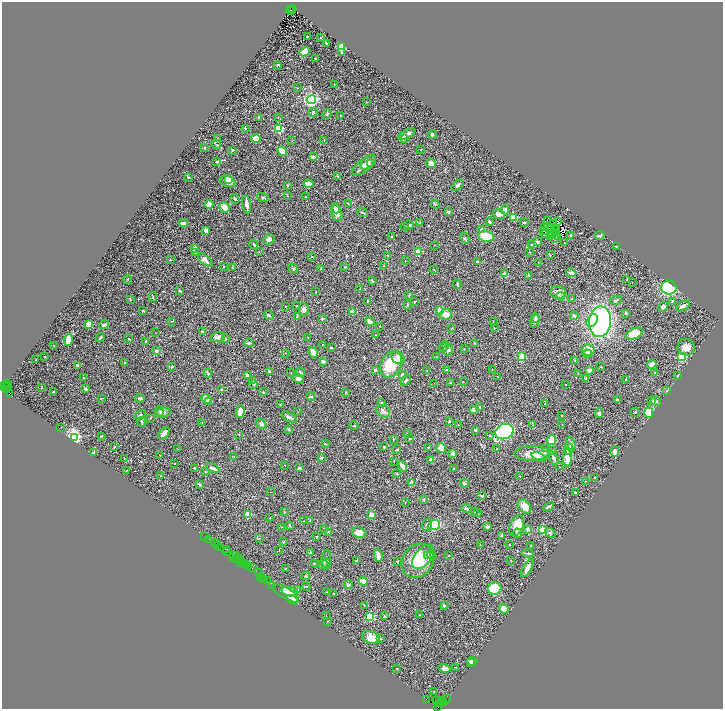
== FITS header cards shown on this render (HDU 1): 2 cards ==
NAXIS1  =                 1442
NAXIS2  =                 1414

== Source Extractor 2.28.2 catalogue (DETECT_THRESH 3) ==
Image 1442 x 1414 px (HDU 1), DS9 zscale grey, zoomed out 1/2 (1 PNG px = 2 x 2 image px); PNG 725 x 711 px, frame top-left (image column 2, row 1414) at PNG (2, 2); each listed source drawn as its Kron ellipse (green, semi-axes under 4 px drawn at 4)
Background 0.727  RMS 0.028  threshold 0.0853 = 3 sigma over >= 5 px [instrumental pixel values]
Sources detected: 505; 58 cannot appear on this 1/2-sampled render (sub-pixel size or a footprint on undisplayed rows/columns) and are neither listed nor drawn; the other 447 listed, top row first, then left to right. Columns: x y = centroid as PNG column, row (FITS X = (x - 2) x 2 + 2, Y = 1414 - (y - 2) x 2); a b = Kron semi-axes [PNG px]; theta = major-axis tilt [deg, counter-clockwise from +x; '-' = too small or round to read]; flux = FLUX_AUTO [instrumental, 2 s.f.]
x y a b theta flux
293 9 3 1 - 130
290 10 2 1 - 69
292 10 3 2 - 51
307 37 3 1 - 5.5
321 37 3 2 - 4.1
326 44 3 2 - 5.8
341 47 4 3 - 92
304 52 5 4 - 29
342 53 2 2 - 14
315 58 2 1 - 2.6
278 65 3 2 - 3.7
334 84 2 1 - 1.5
297 88 2 2 - 2.1
311 100 4 3 - 1800
367 102 3 1 - 1.6
313 112 4 3 - 4.9
327 114 5 3 - 7.1
340 116 2 1 - 1.4
278 117 2 2 - 2
259 118 4 3 - 8.7
245 128 2 2 - 15
279 129 3 3 - 430
407 134 9 2 28 20
432 134 4 4 - 8.8
218 139 3 2 - 4.4
256 139 4 4 - 60
404 139 4 3 - 8.6
324 140 2 1 - 2
292 141 3 2 - 2
216 144 5 3 - 6.4
205 148 2 2 - 8.9
232 150 4 3 - 6
420 150 2 1 - 3
282 151 5 3 - 82
313 157 3 3 - 16
217 162 4 3 - 7.1
368 162 9 5 45 20
431 163 5 4 - 16
370 164 3 3 - 4.8
364 165 14 6 37 36
338 176 3 2 - 5.3
188 177 2 2 - 3.5
229 179 3 3 - 12
228 181 8 5 -22 38
309 184 5 3 - 43
287 185 3 2 - 2.1
457 185 7 3 41 13
287 196 2 2 - 3
305 196 2 2 - 1.7
263 197 6 3 -19 7.3
235 199 5 2 - 5.2
348 203 3 2 - 3.1
247 204 9 3 -81 30
435 204 4 3 - 5.2
209 205 4 4 - 49
224 207 5 5 - 25
335 208 5 3 - 25
505 210 4 3 - 27
448 212 4 3 - 6.6
337 213 8 5 -76 33
362 213 5 2 - 7.3
499 214 6 4 -11 26
513 217 3 2 - 240
547 221 2 1 - 3.7
558 221 2 1 - 2
419 222 3 2 - 3.9
490 222 4 3 - 7.9
524 222 4 2 - 6.3
183 223 5 3 - 28
553 224 2 1 - 1.7
409 225 5 3 - 6.9
404 226 2 2 - 2.6
544 227 2 1 - 2.7
548 227 5 2 - 2
552 227 3 1 - 0.035
482 229 2 2 - 18
554 229 2 1 - 2.4
557 229 4 1 - 3.1
206 230 4 3 - 14
544 231 2 1 - 4.8
555 233 2 1 - 1.2
545 234 4 2 - 11
550 234 2 1 - 1.3
553 234 3 1 - 0.59
600 235 4 2 - 8.1
486 236 8 5 -10 120
571 236 3 3 - 14
391 237 2 2 - 5.2
550 237 2 1 - 1.9
558 237 2 1 - 1.9
465 238 5 3 - 7.9
269 239 6 4 30 18
554 239 2 1 - 0.67
537 242 3 2 - 15
564 243 2 1 - 1.5
254 245 4 2 - 6.4
434 245 2 1 - 1.4
532 245 4 3 - 7.6
616 247 3 2 - 2.1
195 248 4 3 - 23
259 252 3 2 - 2
418 252 2 2 - 130
530 252 2 2 - 3.7
195 253 2 2 - 2
550 255 3 2 - 3.2
388 256 3 2 - 1.8
312 257 3 3 - 4.3
170 260 2 2 - 6.3
205 260 9 4 -41 24
405 261 2 1 - 1.3
478 262 3 3 - 7.2
538 262 2 1 - 3.4
384 266 3 2 - 2.6
223 267 2 2 - 2.3
345 267 3 2 - 3.7
233 268 4 2 - 3.3
293 268 5 3 - 5.7
321 268 3 2 - 2
434 270 2 2 - 4.3
504 273 3 2 - 36
571 273 5 3 - 20
528 275 2 2 - 15
128 279 5 2 - 5
627 279 3 2 - 4.2
373 281 4 2 - 3.6
632 282 2 1 - 1.4
457 284 4 2 - 9
669 287 8 7 - 300
360 288 3 2 - 2.1
179 290 4 3 - 8
315 292 2 2 - 3.9
558 292 8 6 -7 33
409 295 3 2 - 3
561 296 4 3 - 6.1
153 297 5 2 - 4.2
130 299 4 3 - 5.4
572 299 2 2 - 3.3
616 300 6 3 10 9.8
367 301 4 2 - 3.9
672 301 4 3 - 6.1
415 302 3 2 - 3.9
407 305 5 3 - 5.4
285 306 2 2 - 2.4
297 306 2 2 - 4
683 306 7 3 31 18
663 307 5 4 - 14
303 309 6 5 - 17
439 310 2 2 - 71
143 311 4 2 - 6.7
352 312 4 3 - 31
626 313 3 3 - 7.7
446 314 6 5 - 40
269 315 5 3 - 6
297 316 4 2 - 3.9
574 316 4 3 - 11
535 318 5 3 - 8.6
322 319 3 2 - 4.8
172 321 3 2 - 5
370 321 5 3 - 29
493 321 2 2 - 2.4
535 321 7 4 77 11
592 321 7 5 57 41
600 322 15 11 83 1100
89 325 2 2 - 180
104 325 5 3 - 19
379 326 2 2 - 4.2
451 328 4 2 - 3.5
494 328 2 2 - 4.5
203 332 3 2 - 19
155 333 2 1 - 1.6
375 334 2 2 - 1.7
634 334 9 5 24 76
218 337 7 5 18 18
308 337 2 2 - 3.3
100 338 5 2 - 6.2
129 339 2 2 - 3.1
226 339 3 2 - 6.5
68 340 6 4 84 51
145 341 3 2 - 6.1
249 343 5 3 - 7.4
475 343 2 2 - 4.9
445 344 3 2 - 24
323 345 2 2 - 8.6
54 346 2 1 - 1.5
331 347 2 2 - 5.2
444 347 5 3 - 6.9
686 347 9 8 - 42
464 349 2 2 - 3.2
448 350 6 5 - 15
588 350 6 5 - 49
156 351 3 3 - 9.3
313 352 6 4 -65 36
286 353 2 2 - 2
587 354 5 4 - 28
45 357 2 2 - 3
436 357 2 2 - 2
522 357 3 3 - 220
681 357 3 3 - 350
398 358 7 5 -45 33
36 359 2 1 - 2.2
575 360 3 2 - 2.3
323 361 3 3 - 16
124 362 2 2 - 7.4
391 364 14 10 61 180
652 364 5 3 - 26
77 365 2 2 - 36
601 366 3 2 - 2.3
172 367 4 3 - 6.4
492 369 3 2 - 2.4
375 370 3 3 - 11
446 370 4 2 - 3.3
589 370 3 2 - 37
269 371 3 3 - 8.6
427 371 4 2 - 5.4
301 372 5 3 - 10
655 372 2 2 - 7.2
208 373 4 4 - 6.3
291 373 2 1 - 2.5
402 374 4 2 - 5.3
578 374 3 2 - 2.9
247 375 3 2 - 27
678 375 3 2 - 3.4
497 376 2 2 - 1.6
83 378 3 2 - 3.5
586 378 3 2 - 7.9
298 379 6 4 -21 18
252 380 3 2 - 4.7
406 380 6 3 44 7.4
626 380 3 2 - 3.3
463 382 2 2 - 2.1
7 383 3 3 - 230
434 383 2 1 - 3.5
451 383 3 3 - 5
254 384 3 3 - 5.5
566 384 2 1 - 1.9
4 385 3 1 - 43
6 387 5 3 - 660
41 387 2 1 - 2.3
7 389 2 1 - 140
86 389 3 2 - 13
221 389 2 2 - 4
53 391 2 2 - 7.6
667 391 3 2 - 2.7
263 392 2 2 - 3.5
345 393 3 2 - 2.6
9 394 2 2 - 190
311 396 4 2 - 7.1
140 398 5 2 - 13
101 399 4 2 - 3.6
206 399 5 4 - 52
617 400 3 2 - 22
209 401 4 3 - 33
652 401 4 3 - 14
656 401 5 3 - 8.7
382 403 3 3 - 5.9
280 404 3 2 - 2.6
544 404 2 1 - 1.1
480 407 2 2 - 7.6
473 410 2 2 - 52
160 411 6 4 -76 7.4
383 411 7 5 -35 17
240 412 6 3 87 62
298 412 2 2 - 1.8
635 412 5 3 - 9.6
163 413 8 5 6 14
599 413 5 4 - 11
649 413 5 4 - 99
140 415 6 3 28 6.4
562 416 2 1 - 2.1
289 417 8 3 -33 14
150 418 3 2 - 3.3
449 421 2 2 - 13
142 422 5 3 - 5.9
202 423 3 2 - 2.9
261 424 6 4 -44 15
562 424 2 2 - 2.3
354 425 4 2 - 3.3
458 425 2 2 - 1.7
533 425 3 2 - 2.7
61 427 2 1 - 1.3
288 429 4 2 - 4.1
475 430 3 3 - 7.3
504 432 9 7 21 720
164 433 7 3 48 34
407 434 3 2 - 2.4
239 435 2 1 - 1.6
489 435 2 2 - 7.6
101 436 2 2 - 4.5
74 437 3 3 - 1900
410 438 2 2 - 5.9
393 439 4 1 - 3.2
551 440 5 4 - 60
325 444 3 2 - 2.2
571 444 7 3 -68 24
114 447 3 2 - 5.4
384 447 2 2 - 5.1
428 447 3 2 - 3.3
441 448 5 4 - 36
178 449 2 2 - 1.8
497 449 2 1 - 2.6
545 449 2 2 - 12
569 449 5 4 - 72
396 450 4 2 - 3.4
553 450 2 2 - 2
94 452 2 2 - 31
615 452 5 4 - 34
453 453 2 2 - 53
532 453 18 7 1 82
160 455 2 2 - 4.4
234 457 3 2 - 2.2
539 457 7 3 -22 13
124 458 2 1 - 1.5
321 458 4 3 - 6.6
553 458 7 3 -60 13
567 458 9 4 -88 63
431 460 3 3 - 24
394 461 2 2 - 3.5
174 463 2 2 - 5.5
285 465 2 1 - 1.6
402 466 5 3 - 22
560 467 3 2 - 2.2
194 468 2 2 - 9.1
213 468 7 3 -26 17
299 468 3 3 - 11
454 469 2 2 - 5.7
127 471 2 1 - 2.5
205 472 3 2 - 2.7
397 474 3 3 - 3.6
161 476 2 1 - 2.2
520 476 3 1 - 1.6
595 477 2 2 - 1.9
585 481 2 2 - 4.2
412 483 2 2 - 64
464 483 4 3 - 14
199 484 4 3 - 6.6
271 492 2 2 - 1.7
575 492 2 2 - 27
481 496 3 2 - 7.3
424 499 4 3 - 4.1
405 502 2 2 - 2.2
525 507 8 6 -50 43
549 507 6 2 28 9.1
466 509 5 4 - 8.4
284 512 3 2 - 2.8
474 512 2 2 - 2.4
478 513 2 2 - 3.6
248 515 4 3 - 81
371 515 4 3 - 42
270 518 2 1 - 2
304 521 2 1 - 1.8
310 521 3 2 - 3.6
290 525 4 2 - 5
427 525 6 4 74 12
434 525 6 5 - 220
517 526 11 6 67 100
281 527 2 2 - 2.1
487 527 2 2 - 40
325 529 2 2 - 2.7
528 529 3 3 - 12
543 530 3 2 - 220
329 532 3 2 - 9
359 532 7 5 -10 38
518 533 4 2 - 13
550 533 6 3 -39 5.9
502 535 3 2 - 6.4
205 536 2 1 - 47
317 537 2 2 - 3.6
259 538 3 2 - 2.3
209 539 2 1 - 37
284 542 4 3 - 3.6
215 543 5 2 - 110
480 544 3 2 - 2.2
217 545 4 2 - 61
509 545 3 2 - 2.2
531 545 3 2 - 2
220 547 2 1 - 98
227 549 2 1 - 12
279 550 2 1 - 1.9
227 551 4 2 - 160
310 553 3 3 - 8.7
528 553 6 2 -9 8.4
378 555 6 4 -79 32
431 555 5 3 - 12
235 556 4 2 - 170
428 556 4 3 - 18
449 556 2 1 - 3.1
234 557 3 1 - 160
423 557 14 8 52 54
238 558 2 1 - 60
236 559 2 2 - 47
240 559 3 2 - 200
326 559 10 4 85 21
357 560 3 2 - 4.7
511 560 2 2 - 2.6
397 561 3 2 - 5.2
418 561 18 15 53 140
240 562 2 1 - 160
243 564 3 2 - 140
247 564 4 2 - 210
314 564 3 2 - 3.6
323 564 5 3 - 7.4
326 564 5 3 - 9.6
244 565 3 2 - 130
249 566 3 2 - 140
253 568 3 1 - 35
285 568 2 2 - 5.6
527 568 10 3 60 33
258 573 2 1 - 66
306 576 4 3 - 6.5
261 577 4 2 - 120
263 578 2 2 - 37
265 580 2 1 - 59
268 581 3 1 - 69
363 581 4 4 - 30
348 584 4 4 - 8.6
272 585 2 1 - 74
306 586 4 2 - 3.7
495 589 7 6 - 170
298 590 2 2 - 2.4
289 592 8 5 -16 24
326 592 3 2 - 3.9
286 593 15 5 -31 57
334 594 2 1 - 3.5
292 600 6 3 -36 8.5
364 605 2 2 - 2
444 605 3 2 - 9.1
504 609 5 4 - 29
420 615 3 2 - 2
326 616 2 2 - 1.9
370 616 3 3 - 400
385 616 3 3 - 5.3
328 621 2 2 - 2
371 638 9 6 -19 55
380 639 2 2 - 4.2
472 661 5 3 - 20
470 663 4 3 - 7.8
456 667 3 1 - 1.9
445 668 6 3 -15 39
397 669 2 2 - 6.5
434 692 2 2 - 2.5
426 699 2 1 - 23
437 700 3 2 - 290
443 700 3 2 - 140
446 700 6 2 49 170
439 703 4 2 - 1100
443 703 4 1 - 77
438 706 2 1 - 150
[58 sub-pixel or undisplayed-footprint detections neither listed nor drawn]